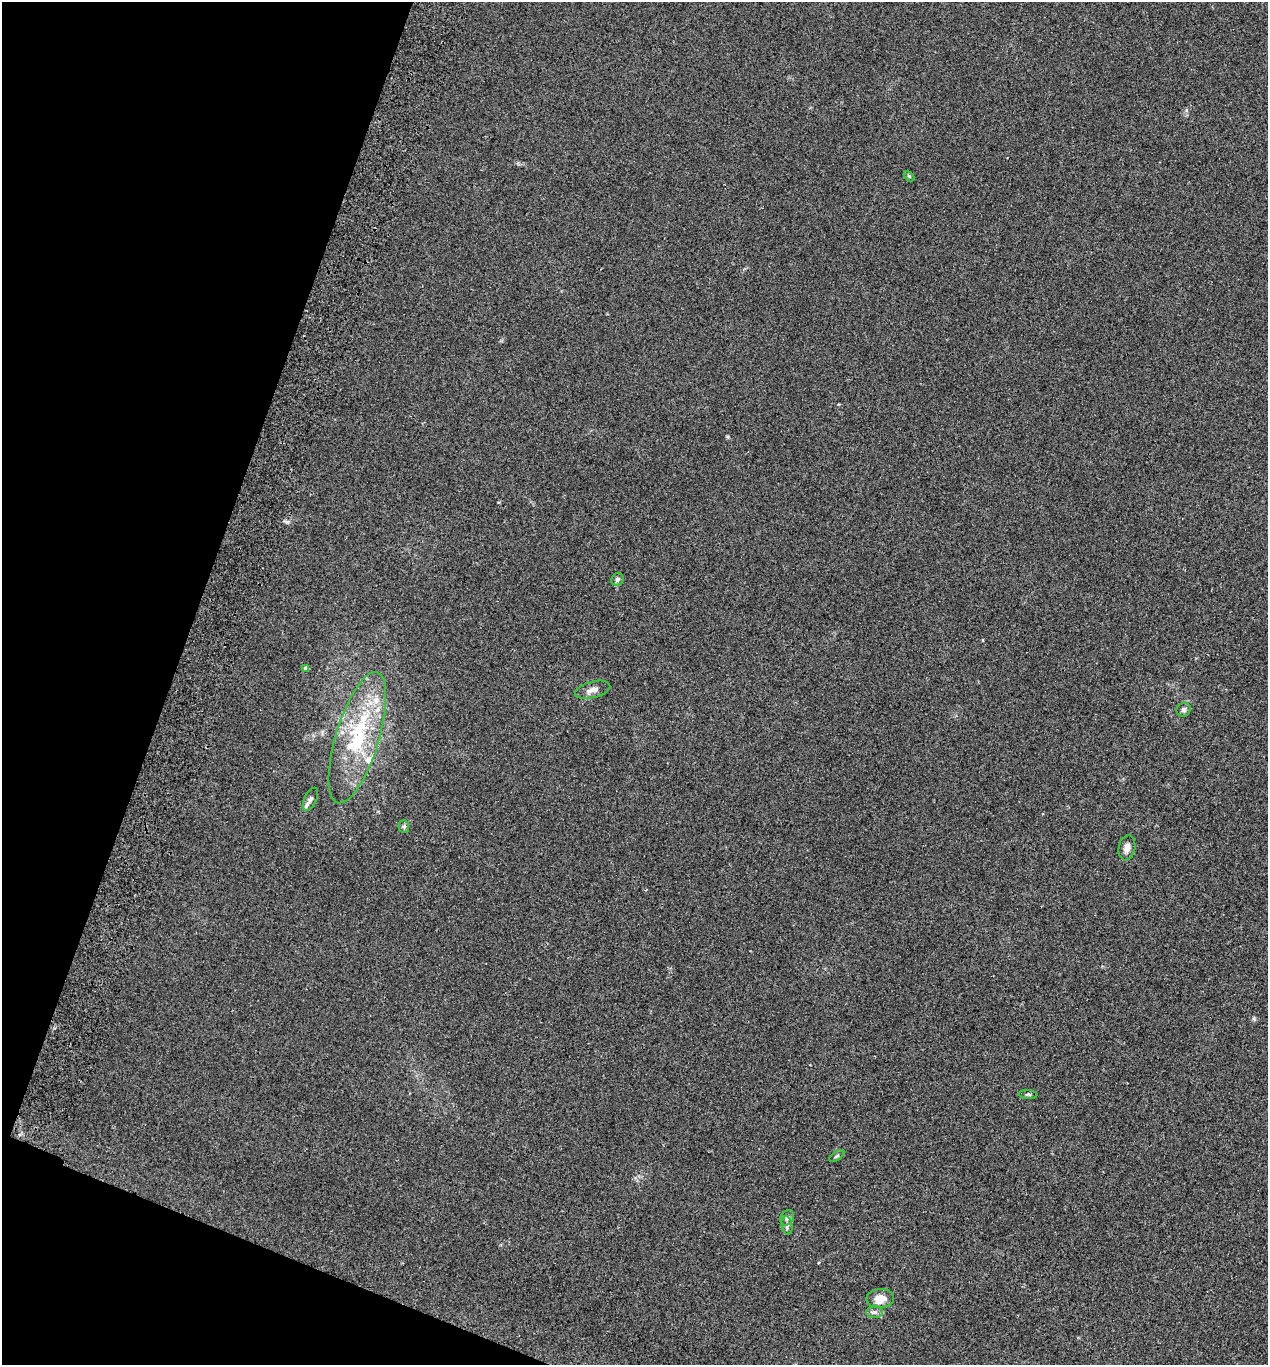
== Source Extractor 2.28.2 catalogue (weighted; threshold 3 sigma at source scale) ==
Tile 9 of 4 x 4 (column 1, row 3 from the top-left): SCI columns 191-1456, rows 1387-2749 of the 5573 x 5497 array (HDU 1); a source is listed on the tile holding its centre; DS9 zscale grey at full resolution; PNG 1270 x 1367 px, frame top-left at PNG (2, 2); each listed source drawn as its Kron ellipse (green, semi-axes under 4 px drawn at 4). Shown black and unused: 17% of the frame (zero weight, under 2 of 3 exposures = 3% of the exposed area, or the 3 px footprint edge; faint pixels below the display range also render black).
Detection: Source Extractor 2.28.2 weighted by HDU 2 'WHT'; one run over the whole footprint, this tile lists its part. Background 0.0226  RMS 0.0068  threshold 0.0306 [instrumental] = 3 sigma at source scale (4.5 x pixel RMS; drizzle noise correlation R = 1.50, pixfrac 1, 0.05/0.05 arcsec/px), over >= 5 px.
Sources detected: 16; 1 inside a brighter listed object's ellipse — not listed separately; the other 15 listed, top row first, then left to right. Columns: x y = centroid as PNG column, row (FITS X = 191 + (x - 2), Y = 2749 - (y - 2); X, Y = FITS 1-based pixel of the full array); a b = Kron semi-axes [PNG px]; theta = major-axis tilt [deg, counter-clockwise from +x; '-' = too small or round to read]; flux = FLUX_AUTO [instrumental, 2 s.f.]
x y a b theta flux
909 176 6 3 -45 0.71
617 579 6 6 - 1.6
306 668 4 4 - 2.4
593 690 18 8 15 4.4
1184 710 7 6 - 1.6
357 738 68 21 73 64
310 799 12 6 65 2.6
404 826 6 5 - 1.1
1127 848 12 8 80 4
1028 1095 9 3 -5 1
837 1156 8 3 33 0.92
787 1218 8 6 59 2
787 1226 9 5 -81 1.5
880 1298 14 9 2 7.3
875 1312 8 6 0 2
Unlisted compact peaks at least as high as the median listed source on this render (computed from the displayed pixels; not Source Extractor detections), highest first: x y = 287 522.